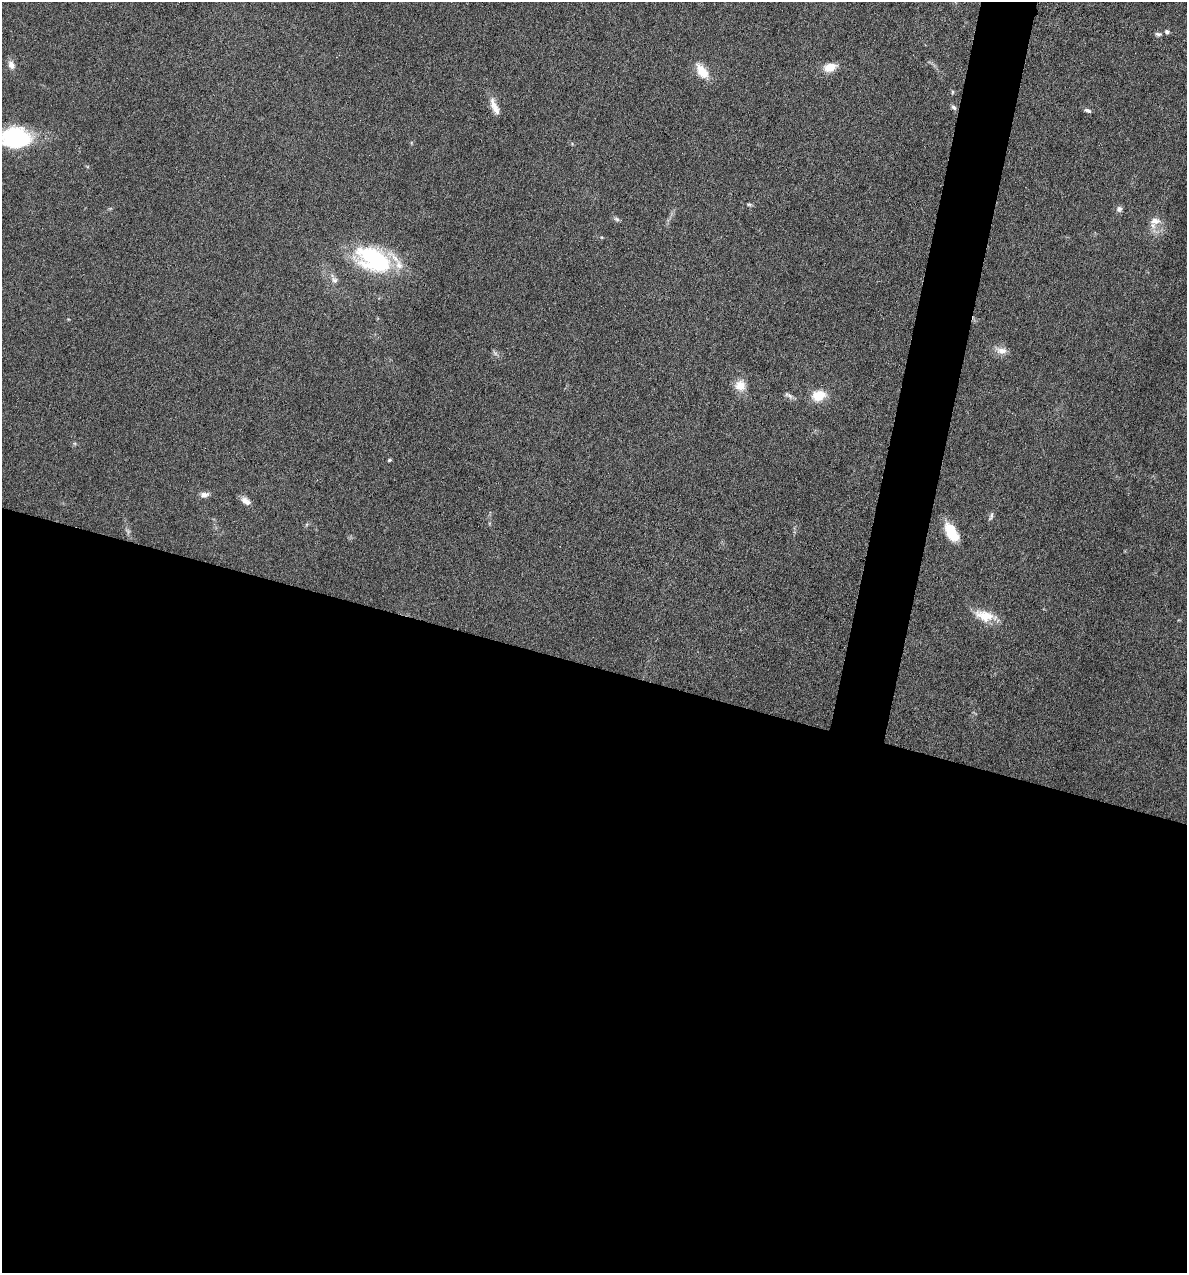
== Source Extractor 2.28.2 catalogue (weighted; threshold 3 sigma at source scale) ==
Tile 14 of 4 x 4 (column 2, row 4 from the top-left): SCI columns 1307-2491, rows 1-1271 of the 5105 x 5085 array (HDU 1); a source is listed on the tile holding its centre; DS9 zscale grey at full resolution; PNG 1189 x 1275 px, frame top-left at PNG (2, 2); no overlay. Shown black and unused: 50% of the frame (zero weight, under 4 of 8 exposures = <1% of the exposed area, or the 3 px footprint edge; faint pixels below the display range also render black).
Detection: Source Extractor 2.28.2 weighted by HDU 2 'WHT'; one run over the whole footprint, this tile lists its part. Background 0.148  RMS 0.0057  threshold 0.0233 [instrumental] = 3 sigma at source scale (4.09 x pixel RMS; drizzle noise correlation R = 1.36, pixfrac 0.8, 0.05/0.05 arcsec/px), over >= 5 px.
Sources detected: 27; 1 inside a brighter listed object's ellipse — not listed separately; the other 26 listed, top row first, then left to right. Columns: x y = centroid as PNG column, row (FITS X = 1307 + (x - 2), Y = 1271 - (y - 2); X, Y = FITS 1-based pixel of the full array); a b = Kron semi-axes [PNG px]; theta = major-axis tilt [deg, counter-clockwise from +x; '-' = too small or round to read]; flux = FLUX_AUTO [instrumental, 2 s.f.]
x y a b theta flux
1167 32 6 5 - 1.2
1158 34 7 5 -19 1.2
11 65 11 8 -66 3
830 67 17 10 15 6.7
702 71 22 11 -53 8.6
953 92 6 4 89 0.61
494 106 22 8 -66 5.5
954 107 8 5 -40 1.2
1088 110 9 5 -19 1.4
16 138 31 21 -3 49
749 204 6 4 -1 0.8
1119 209 8 8 - 1.6
617 219 8 5 -27 1.1
1155 221 15 10 13 4.5
374 259 43 26 -26 52
334 280 9 7 -47 2
1001 351 15 9 -5 4.1
740 385 13 13 - 6.9
818 395 16 11 14 10
790 396 11 4 -45 1.6
389 460 4 3 - 0.79
204 495 11 7 10 2.6
246 501 14 8 -36 3.2
991 516 11 4 71 1.3
951 532 21 11 -61 14
984 616 25 13 -16 11
Isophote crosses this tile's border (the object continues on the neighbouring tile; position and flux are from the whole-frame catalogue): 1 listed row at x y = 16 138